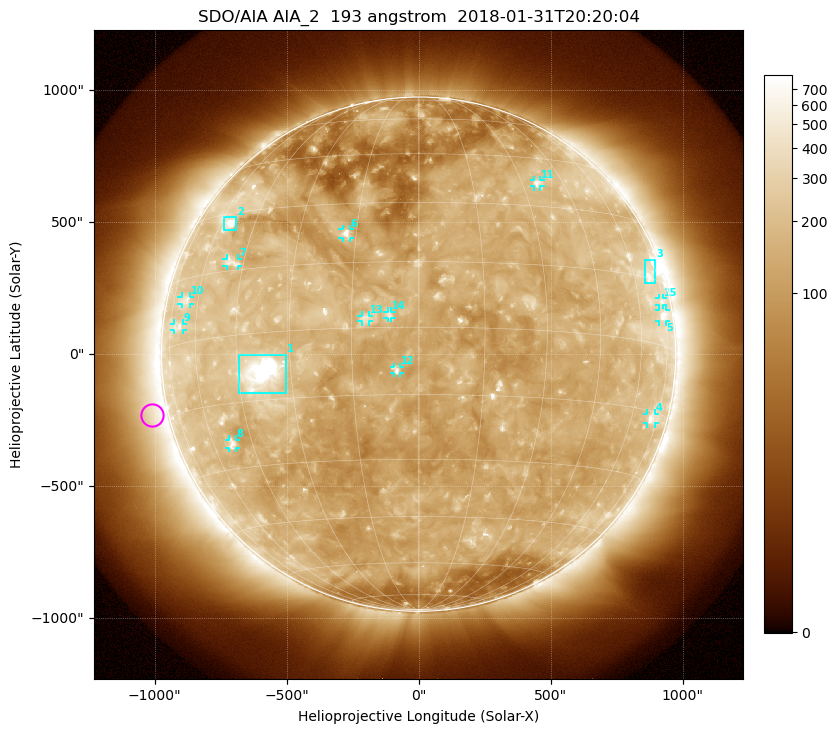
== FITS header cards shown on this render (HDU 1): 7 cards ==
TELESCOP= 'SDO/AIA'
INSTRUME= 'AIA_2'
WAVELNTH=                  193
WAVEUNIT= 'angstrom'
DATE-OBS= '2018-01-31T20:20:04.84'
CTYPE1  = 'HPLN-TAN'
CTYPE2  = 'HPLT-TAN'

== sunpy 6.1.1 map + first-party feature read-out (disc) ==
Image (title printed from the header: SDO/AIA AIA_2  193 angstrom  2018-01-31T20:20:04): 1024 x 1024 px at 2.4 arcsec/px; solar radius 974 arcsec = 406 px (full disc in frame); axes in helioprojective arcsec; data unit not stated in the header (colour bar unlabelled)
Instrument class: DISC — disc imager (sunpy class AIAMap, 193 A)
Bright regions (active regions / flare kernels): reference = the median radial profile (limb darkening/brightening removed); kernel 9 px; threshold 5 sigma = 260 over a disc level ~136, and >= 1.15x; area >= 12 px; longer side >= 10 px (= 24 arcsec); searched inside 0.97 R_sun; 15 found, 15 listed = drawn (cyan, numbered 1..; 12 of them under ~33 arcsec drawn as corner ticks so the feature stays visible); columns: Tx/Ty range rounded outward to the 5 arcsec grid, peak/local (2 s.f.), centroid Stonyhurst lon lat
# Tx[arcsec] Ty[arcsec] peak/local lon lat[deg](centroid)
1 -680..-505 -150..0 21 -38 -9
2 -740..-690 470..520 7.5 -55 +27
3 860..900 270..360 4.2 +69 +16
4 865..895 -265..-225 4.1 +71 -17
5 910..935 125..165 4.2 +73 +7
6 -290..-260 440..475 5.6 -18 +22
7 -730..-685 330..365 3.3 -49 +17
8 -720..-690 -355..-325 4 -52 -24
9 -930..-890 90..115 3.1 -69 +4
10 -900..-865 190..220 3 -66 +10
11 435..460 635..660 3.9 +35 +37
12 -95..-70 -75..-45 4.3 -5 -10
13 -215..-190 125..150 3.4 -12 +2
14 -120..-100 135..160 3.5 -6 +3
15 910..930 185..210 2.7 +73 +10
Off-limb structures (1.02-1.3 R_sun): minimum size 162 px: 6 found; the strongest spans PA ~60..140 deg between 1.02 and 1.3 R_sun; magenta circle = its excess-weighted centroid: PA ~105 deg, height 1.07 R_sun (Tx ~-1010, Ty ~-230 arcsec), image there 1.8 x the reference